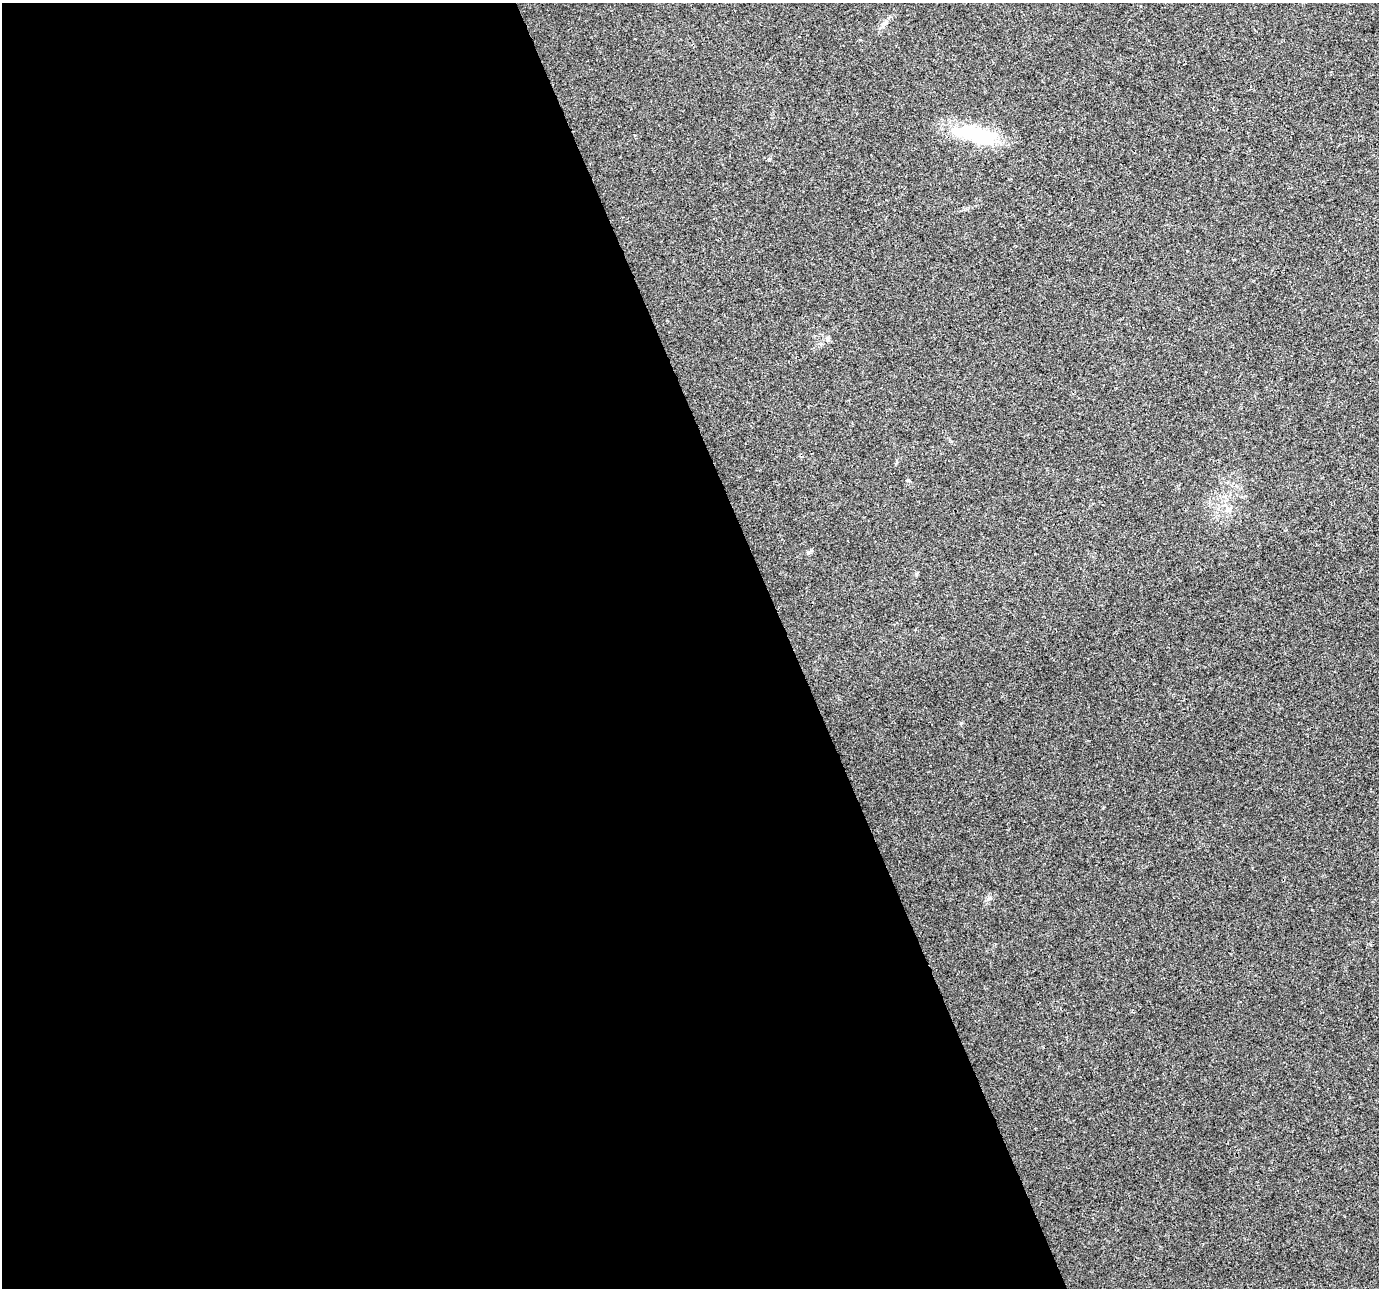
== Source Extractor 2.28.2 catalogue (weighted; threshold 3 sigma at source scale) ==
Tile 9 of 4 x 4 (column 1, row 3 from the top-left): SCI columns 3-1379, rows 1418-2703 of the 5509 x 5350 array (HDU 1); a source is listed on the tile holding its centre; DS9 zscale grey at full resolution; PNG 1381 x 1290 px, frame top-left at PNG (2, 3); no overlay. Shown black and unused: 57% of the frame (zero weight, under 3 of 4 exposures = <1% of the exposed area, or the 3 px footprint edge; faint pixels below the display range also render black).
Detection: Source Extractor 2.28.2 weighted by HDU 2 'WHT'; one run over the whole footprint, this tile lists its part. Background 0.011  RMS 0.003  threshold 0.0136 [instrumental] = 3 sigma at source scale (4.5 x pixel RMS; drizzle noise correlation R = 1.50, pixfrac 1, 0.0396/0.0396 arcsec/px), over >= 5 px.
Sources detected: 6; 1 inside a brighter object's white glare — not listed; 1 inside a brighter listed object's ellipse — not listed separately; the other 4 listed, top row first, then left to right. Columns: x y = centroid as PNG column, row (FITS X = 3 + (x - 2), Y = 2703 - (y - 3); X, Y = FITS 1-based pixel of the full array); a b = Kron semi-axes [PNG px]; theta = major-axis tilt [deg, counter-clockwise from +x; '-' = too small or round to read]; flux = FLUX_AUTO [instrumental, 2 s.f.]
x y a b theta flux
986 136 37 21 6 14
828 339 7 5 88 0.62
1228 510 8 7 - 1.2
988 899 6 5 - 0.64